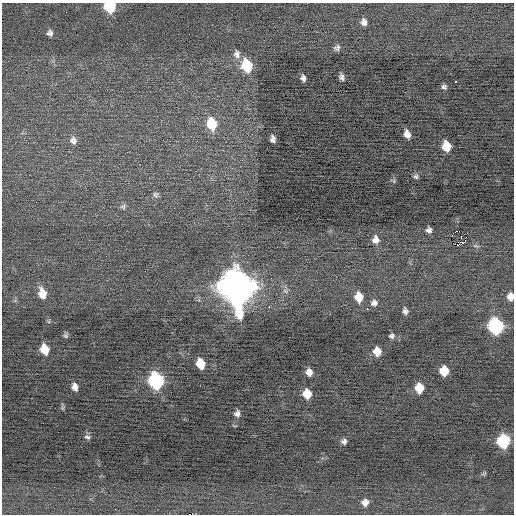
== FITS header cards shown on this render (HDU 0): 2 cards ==
NAXIS1  =                  512 / Axis length
NAXIS2  =                  512 / Axis length

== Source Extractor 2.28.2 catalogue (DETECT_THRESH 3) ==
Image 512 x 512 px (HDU 0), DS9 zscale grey, 1 PNG px = 1 image px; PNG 516 x 516 px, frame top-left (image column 1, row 512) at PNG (2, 3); no overlay
Background -0.0747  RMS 0.69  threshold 2.07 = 3 sigma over >= 5 px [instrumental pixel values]
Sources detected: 48; all 48 listed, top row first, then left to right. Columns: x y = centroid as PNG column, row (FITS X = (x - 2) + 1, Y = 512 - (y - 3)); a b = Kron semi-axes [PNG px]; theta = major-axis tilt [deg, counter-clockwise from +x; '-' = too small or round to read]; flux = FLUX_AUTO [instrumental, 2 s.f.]
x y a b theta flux
110 6 8 7 - 2600
364 22 7 6 - 220
50 33 8 8 - 170
337 48 9 7 43 150
237 54 11 9 -85 250
247 65 11 8 -74 2200
342 77 6 4 -76 150
303 78 5 4 - 150
455 81 3 2 - 240
444 87 6 6 - 120
212 124 12 9 -78 1500
407 134 7 5 -68 300
273 139 7 5 -80 190
73 140 11 9 -73 240
446 146 8 7 - 970
416 177 6 6 - 95
156 195 7 7 - 130
123 206 9 7 37 130
429 230 5 5 - 160
375 240 10 9 - 310
465 241 4 2 - 31
457 245 7 3 -2 360
237 287 15 12 -77 110000
42 293 11 8 -77 590
359 297 10 8 -82 800
510 297 8 7 - 350
374 303 9 8 - 200
269 307 3 2 - 430
367 309 2 2 - 290
405 311 8 6 -74 150
49 321 6 3 73 55
496 326 9 8 - 8100
66 336 7 6 - 92
392 336 7 7 - 120
45 349 9 7 -73 890
377 351 8 7 - 550
200 364 9 7 -75 890
444 371 7 7 - 1000
309 372 7 6 - 300
156 380 10 8 -74 8200
75 387 7 5 -76 260
419 388 8 7 - 950
307 394 8 7 - 770
237 413 7 6 - 170
87 437 8 5 -14 110
344 441 5 5 - 130
504 441 9 8 - 4700
365 502 8 7 - 300
At the frame edge (FLAGS 8, measured only in part): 2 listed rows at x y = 110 6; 510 297